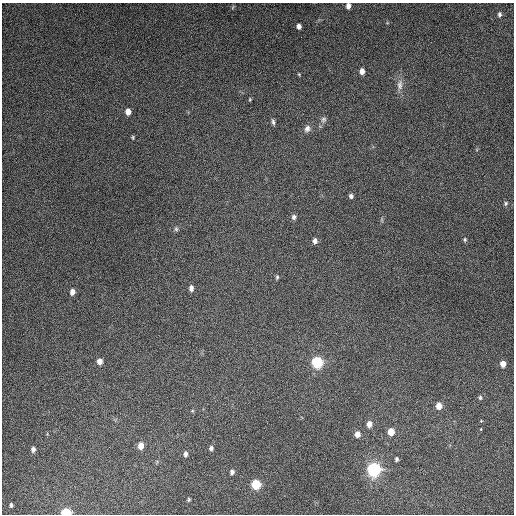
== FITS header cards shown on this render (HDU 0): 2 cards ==
NAXIS1  =                  512
NAXIS2  =                  512

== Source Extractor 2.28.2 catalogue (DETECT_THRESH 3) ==
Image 512 x 512 px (HDU 0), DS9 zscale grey, 1 PNG px = 1 image px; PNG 516 x 516 px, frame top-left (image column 1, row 512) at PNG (2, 3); no overlay
Background 4870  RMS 310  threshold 920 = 3 sigma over >= 5 px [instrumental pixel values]
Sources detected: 45; all 45 listed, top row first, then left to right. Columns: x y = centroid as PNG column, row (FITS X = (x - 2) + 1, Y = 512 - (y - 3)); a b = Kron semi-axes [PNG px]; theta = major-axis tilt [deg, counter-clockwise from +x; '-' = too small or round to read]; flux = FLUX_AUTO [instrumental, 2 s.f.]
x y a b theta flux
348 6 6 5 - 9.8e+04
233 7 7 3 53 2.6e+04
499 14 7 5 80 5.0e+04
299 26 5 4 - 8.0e+04
362 71 6 4 85 1.2e+05
299 74 4 4 - 1.8e+04
400 85 17 8 86 1.5e+05
250 99 4 4 - 1.9e+04
128 112 6 5 - 1.5e+05
323 120 9 7 65 6.6e+04
273 122 8 4 -80 4.6e+04
307 129 9 8 - 9.5e+04
133 137 4 3 - 2.6e+04
351 196 5 5 - 5.7e+04
506 203 6 4 76 3.3e+04
294 217 6 6 - 5.9e+04
382 220 6 4 -72 2.7e+04
176 229 6 5 - 3.6e+04
465 239 5 5 - 3.2e+04
315 241 6 5 - 8.3e+04
277 277 6 4 80 3.2e+04
191 288 6 4 88 8.5e+04
72 292 7 5 81 1.1e+05
100 361 6 5 - 1.5e+05
317 362 8 8 - 1.1e+06
503 364 6 5 - 1.6e+05
480 398 6 5 - 3.3e+04
439 406 7 6 - 1.9e+05
192 411 6 4 18 2.2e+04
481 421 3 3 - 2.4e+04
369 424 7 5 88 1.3e+05
481 429 3 3 - 3.3e+04
391 432 6 5 - 2.4e+05
357 434 6 6 - 1.3e+05
141 446 7 5 82 1.8e+05
211 448 6 5 - 5.4e+04
33 449 6 5 - 6.9e+04
185 454 6 5 - 6.7e+04
396 459 4 3 - 4.0e+04
374 469 10 10 - 1.7e+06
232 472 7 5 83 6.2e+04
256 484 7 6 - 7.1e+05
189 500 4 3 - 2.8e+04
11 505 4 3 - 3.6e+04
66 512 7 5 -2 6.4e+05
At the frame edge (FLAGS 8, measured only in part): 2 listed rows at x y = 348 6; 66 512